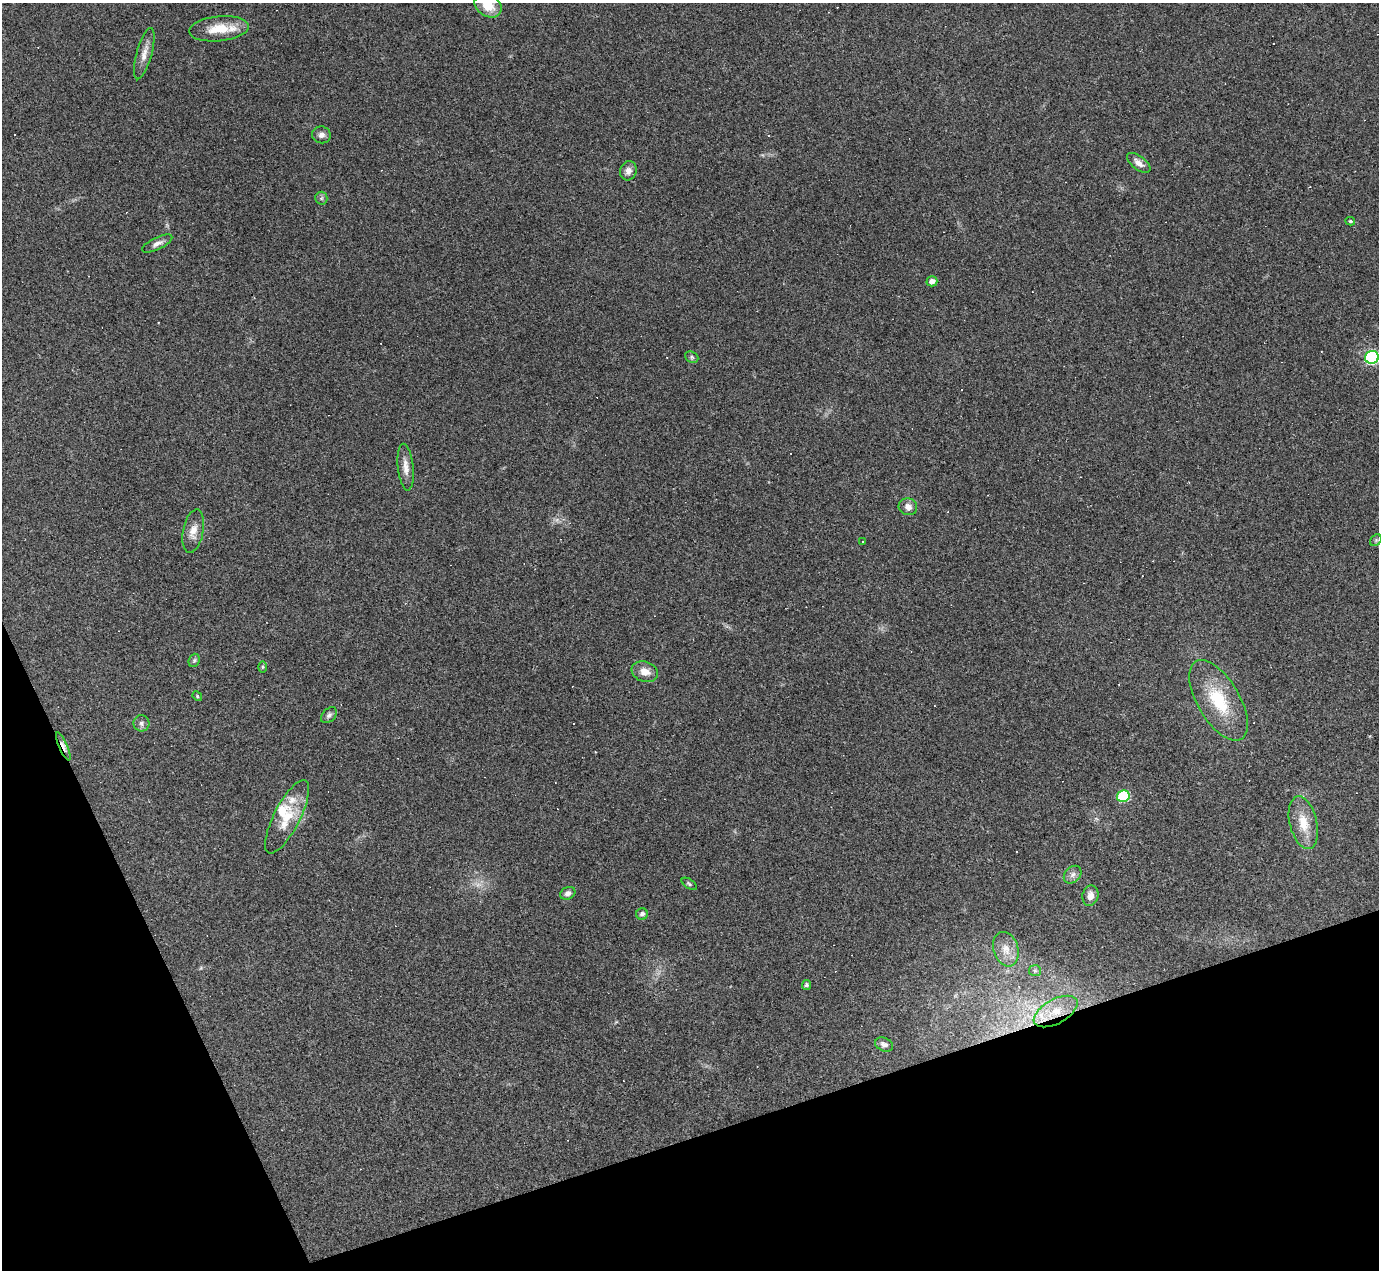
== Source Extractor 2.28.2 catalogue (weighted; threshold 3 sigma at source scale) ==
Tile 14 of 4 x 4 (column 2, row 4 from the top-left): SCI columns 1378-2754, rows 277-1544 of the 5508 x 5495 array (HDU 1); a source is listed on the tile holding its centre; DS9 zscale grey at full resolution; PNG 1381 x 1272 px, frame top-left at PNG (2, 3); each listed source drawn as its Kron ellipse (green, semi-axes under 4 px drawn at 4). Shown black and unused: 17% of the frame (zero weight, under 3 of 4 exposures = <1% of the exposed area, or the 3 px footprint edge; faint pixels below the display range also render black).
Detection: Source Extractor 2.28.2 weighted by HDU 2 'WHT'; one run over the whole footprint, this tile lists its part. Background 0.232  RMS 0.0082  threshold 0.0367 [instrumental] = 3 sigma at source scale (4.5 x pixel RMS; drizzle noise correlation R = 1.50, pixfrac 1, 0.05/0.05 arcsec/px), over >= 5 px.
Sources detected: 54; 1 too faint to see at this stretch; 12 cosmic-ray / hot-pixel residue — neither listed nor drawn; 3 inside a brighter listed object's ellipse — not listed separately; the other 38 listed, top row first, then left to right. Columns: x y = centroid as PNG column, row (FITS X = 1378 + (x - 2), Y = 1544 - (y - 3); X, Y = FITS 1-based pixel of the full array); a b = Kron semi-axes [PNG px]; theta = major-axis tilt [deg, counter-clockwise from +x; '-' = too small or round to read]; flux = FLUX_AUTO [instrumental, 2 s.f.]
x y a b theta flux
488 5 14 11 -33 17
219 29 30 12 6 21
144 54 26 7 74 7.7
321 135 9 8 - 3.7
1139 163 14 6 -38 5.4
628 171 10 8 72 4.3
321 198 6 6 - 1.7
1350 221 5 3 - 1.2
157 244 16 6 26 4.2
932 281 5 5 - 4.3
692 357 7 5 -24 1.6
1372 357 7 6 - 150
406 467 23 8 -84 7.3
908 507 9 8 - 5.6
193 531 22 10 79 9
1376 540 6 5 - 1.5
863 542 3 3 - 2.5
194 660 7 5 69 1.6
263 667 6 4 90 0.95
645 672 13 10 -18 8.2
197 696 5 4 - 0.94
1218 700 45 21 -60 42
329 715 9 6 46 2.5
141 723 8 8 - 2.9
63 746 15 4 -66 6.5
1123 796 6 6 - 58
287 817 41 13 63 23
1303 823 27 13 -76 17
1073 875 10 7 46 3.6
689 884 8 4 -34 1.4
568 893 8 6 27 3
1090 896 10 8 77 5.7
642 914 6 5 - 2.7
1006 949 18 12 -73 10
1035 971 6 5 - 1.6
806 985 5 4 - 2
1056 1011 24 12 29 20
884 1045 9 6 -23 3.2
Overlapping masked pixels (flux is a lower limit): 1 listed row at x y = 63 746
Isophote crosses this tile's border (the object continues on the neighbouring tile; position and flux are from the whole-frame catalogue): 2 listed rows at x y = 488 5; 1372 357